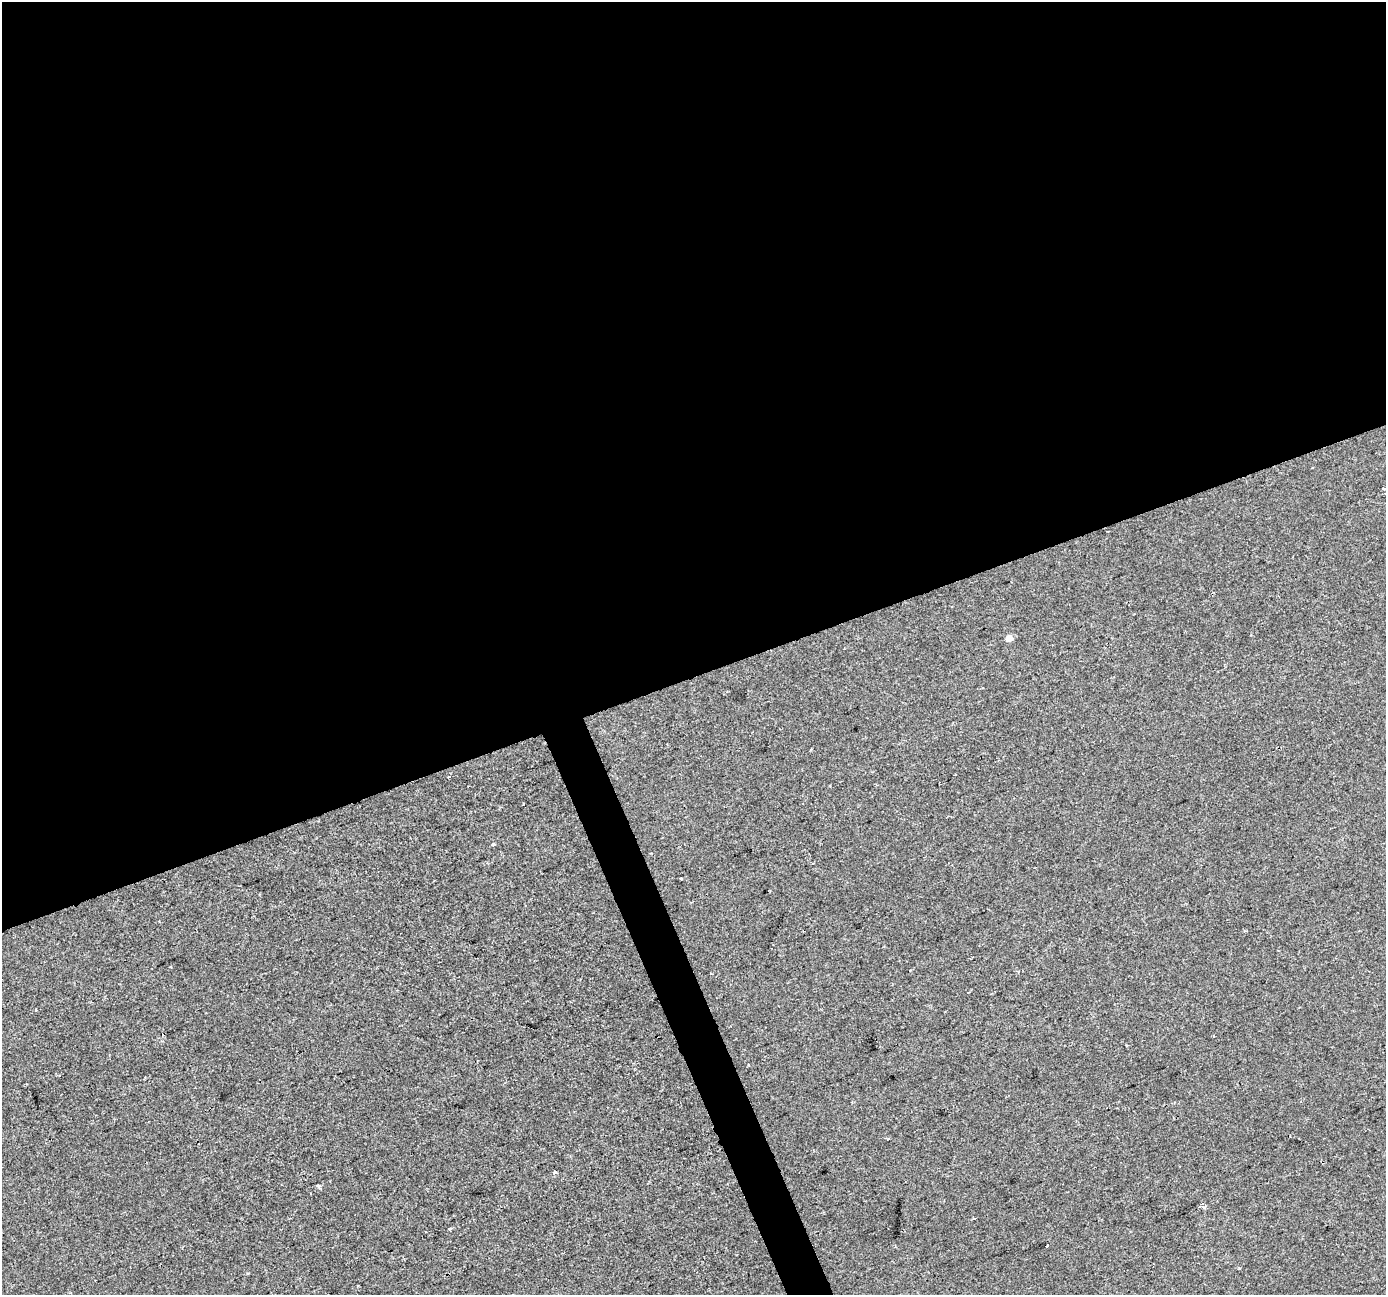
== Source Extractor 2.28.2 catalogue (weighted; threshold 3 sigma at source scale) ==
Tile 2 of 4 x 4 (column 2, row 1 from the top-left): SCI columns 1386-2769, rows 4012-5304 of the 5537 x 5381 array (HDU 1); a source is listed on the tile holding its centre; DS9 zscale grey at full resolution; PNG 1388 x 1297 px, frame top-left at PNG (2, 2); no overlay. Shown black and unused: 54% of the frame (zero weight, under 2 of 3 exposures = <1% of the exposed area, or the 3 px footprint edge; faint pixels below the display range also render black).
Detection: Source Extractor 2.28.2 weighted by HDU 2 'WHT'; one run over the whole footprint, this tile lists its part. Background -4.76e-04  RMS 0.0042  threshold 0.019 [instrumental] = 3 sigma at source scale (4.5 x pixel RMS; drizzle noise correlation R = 1.50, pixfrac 1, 0.0396/0.0396 arcsec/px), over >= 5 px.
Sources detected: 17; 5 cosmic-ray / hot-pixel residue — not listed; the other 12 listed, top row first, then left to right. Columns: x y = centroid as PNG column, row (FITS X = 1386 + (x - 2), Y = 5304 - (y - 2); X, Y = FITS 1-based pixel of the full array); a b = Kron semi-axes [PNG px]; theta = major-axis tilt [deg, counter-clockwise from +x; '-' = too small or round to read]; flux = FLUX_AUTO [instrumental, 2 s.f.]
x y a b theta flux
1383 489 3 3 - 0.51
1009 638 4 4 - 4.5
494 845 3 3 - 2.8
681 878 3 3 - 0.88
36 1010 3 2 - 0.45
888 1139 4 3 - 0.45
555 1172 4 3 - 0.79
318 1186 5 4 - 1.1
1203 1206 3 3 - 50
450 1229 4 3 - 2
1240 1268 4 3 - 0.39
358 1285 3 2 - 0.54
Unlisted compact peaks at least as high as the median listed source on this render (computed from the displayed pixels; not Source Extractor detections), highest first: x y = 523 804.